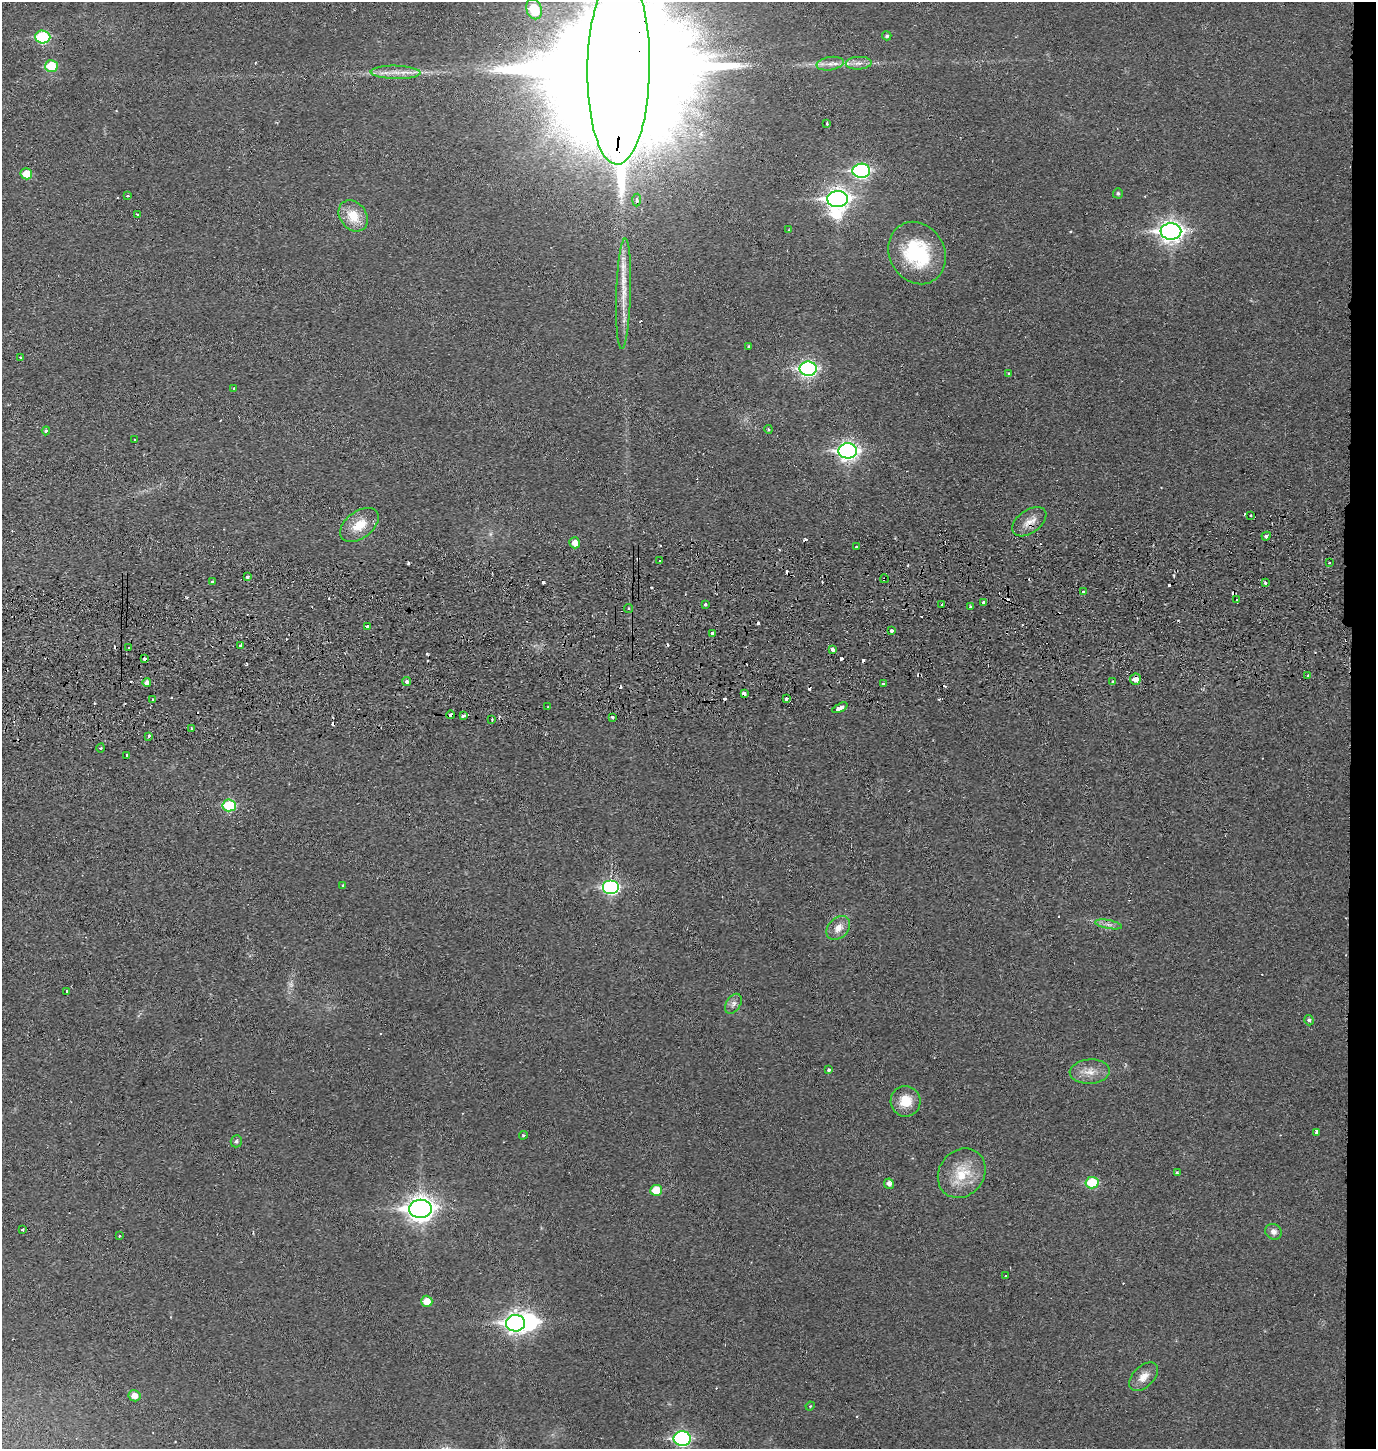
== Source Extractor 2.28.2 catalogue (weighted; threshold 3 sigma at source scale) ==
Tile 6 of 3 x 3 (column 3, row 2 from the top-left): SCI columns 2848-4221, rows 1503-2949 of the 4322 x 4453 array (HDU 1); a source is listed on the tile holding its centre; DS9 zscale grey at full resolution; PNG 1378 x 1451 px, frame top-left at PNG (2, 2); each listed source drawn as its Kron ellipse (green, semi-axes under 4 px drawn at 4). Shown black and unused: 2% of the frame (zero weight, under 2 of 3 exposures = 3% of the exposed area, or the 3 px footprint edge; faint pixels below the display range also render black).
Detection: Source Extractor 2.28.2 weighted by HDU 2 'WHT'; one run over the whole footprint, this tile lists its part. Background 0.0267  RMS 0.0049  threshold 0.0221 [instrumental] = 3 sigma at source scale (4.5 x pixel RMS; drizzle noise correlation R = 1.50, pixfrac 1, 0.05/0.05 arcsec/px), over >= 5 px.
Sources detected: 143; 1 too faint to see at this stretch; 2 inside a brighter object's white glare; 34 cosmic-ray / hot-pixel residue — neither listed nor drawn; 1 inside a brighter listed object's ellipse — not listed separately; the other 105 listed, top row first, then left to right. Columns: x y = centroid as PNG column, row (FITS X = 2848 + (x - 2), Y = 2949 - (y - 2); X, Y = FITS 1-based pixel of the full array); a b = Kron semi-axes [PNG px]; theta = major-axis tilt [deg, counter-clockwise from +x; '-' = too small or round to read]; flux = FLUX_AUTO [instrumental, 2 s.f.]
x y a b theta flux
534 9 10 7 -70 19
887 36 4 4 - 0.96
43 37 7 6 - 31
859 63 13 6 3 3
830 64 13 6 10 3.3
51 66 6 6 - 17
619 68 97 31 89 59000
396 72 25 6 -1 6.4
827 124 3 3 - 1.2
861 171 9 7 2 93
26 174 6 5 - 8.6
1118 193 5 5 - 0.99
127 196 4 2 - 1.8
838 199 10 8 2 280
637 200 6 4 87 2.3
137 215 4 3 - 1.4
353 216 17 13 -52 11
789 230 4 3 - 0.59
1171 231 10 8 2 310
917 253 32 27 -60 42
624 294 55 7 88 13
749 346 3 3 - 0.75
20 357 3 3 - 0.46
808 369 8 7 - 130
1008 373 3 3 - 0.7
233 389 3 2 - 0.59
768 429 4 3 - 0.55
46 431 4 4 - 0.77
135 440 3 2 - 0.52
848 451 9 7 2 210
1251 515 3 2 - 0.66
1029 522 19 11 36 6
359 525 22 13 37 11
1266 536 5 3 - 2.4
575 543 5 5 - 4.2
857 547 3 3 - 1.7
660 561 3 3 - 1.5
1329 563 3 2 - 0.65
248 577 3 3 - 2
884 579 4 2 - 0.53
213 581 3 3 - 2.8
1265 583 3 3 - 1.5
1083 592 3 2 - 0.95
1237 600 3 2 - 0.65
983 602 4 3 - 1.1
705 604 3 3 - 1.4
942 605 3 2 - 0.77
970 607 3 2 - 0.99
629 608 4 4 - 0.93
367 626 3 3 - 1.3
892 631 3 3 - 1.2
712 633 3 3 - 21
240 645 3 3 - 0.72
128 648 2 2 - 0.54
832 649 4 3 - 6.4
144 659 4 3 - 2.2
1308 676 3 2 - 0.84
1135 679 5 5 - 3.8
147 682 4 4 - 2.6
407 682 4 4 - 1.1
1113 682 3 3 - 0.89
883 683 3 3 - 1.3
744 693 4 3 - 5.7
153 699 3 2 - 0.51
786 699 4 3 - 5.6
548 707 3 2 - 0.74
840 708 8 3 28 4.4
451 715 4 3 - 2.2
464 715 4 3 - 2
613 717 3 3 - 3.7
492 719 3 2 - 0.52
191 729 3 2 - 0.71
149 736 3 3 - 2.2
101 748 4 3 - 0.51
127 755 4 3 - 1.2
229 805 7 6 - 31
343 885 3 2 - 0.43
611 887 8 7 - 83
1109 924 13 4 -11 2.2
838 928 13 10 45 5
67 991 3 3 - 0.98
733 1004 11 7 58 2.1
1309 1020 5 4 - 1.1
829 1070 3 3 - 0.73
1090 1072 20 12 4 6.7
906 1101 15 15 - 10
1317 1132 4 3 - 7.8
523 1135 4 3 - 0.58
236 1141 6 5 - 1.1
962 1173 26 22 52 17
1177 1173 3 3 - 1.1
1092 1183 6 5 - 22
889 1184 5 5 - 2.4
656 1190 6 5 - 12
420 1209 11 9 2 430
23 1229 3 3 - 1.3
1273 1232 8 7 - 2.8
119 1236 3 2 - 0.97
1005 1276 3 2 - 0.9
427 1301 6 5 - 6.3
515 1323 9 8 - 220
1143 1377 17 10 45 5.4
134 1396 6 5 - 4.5
810 1406 5 3 - 0.47
682 1438 8 7 - 95
Overlapping masked pixels (flux is a lower limit): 10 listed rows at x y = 619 68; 848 451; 1029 522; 1266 536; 884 579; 144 659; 1135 679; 744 693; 786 699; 451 715
Isophote crosses this tile's border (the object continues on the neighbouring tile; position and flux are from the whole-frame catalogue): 1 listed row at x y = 619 68